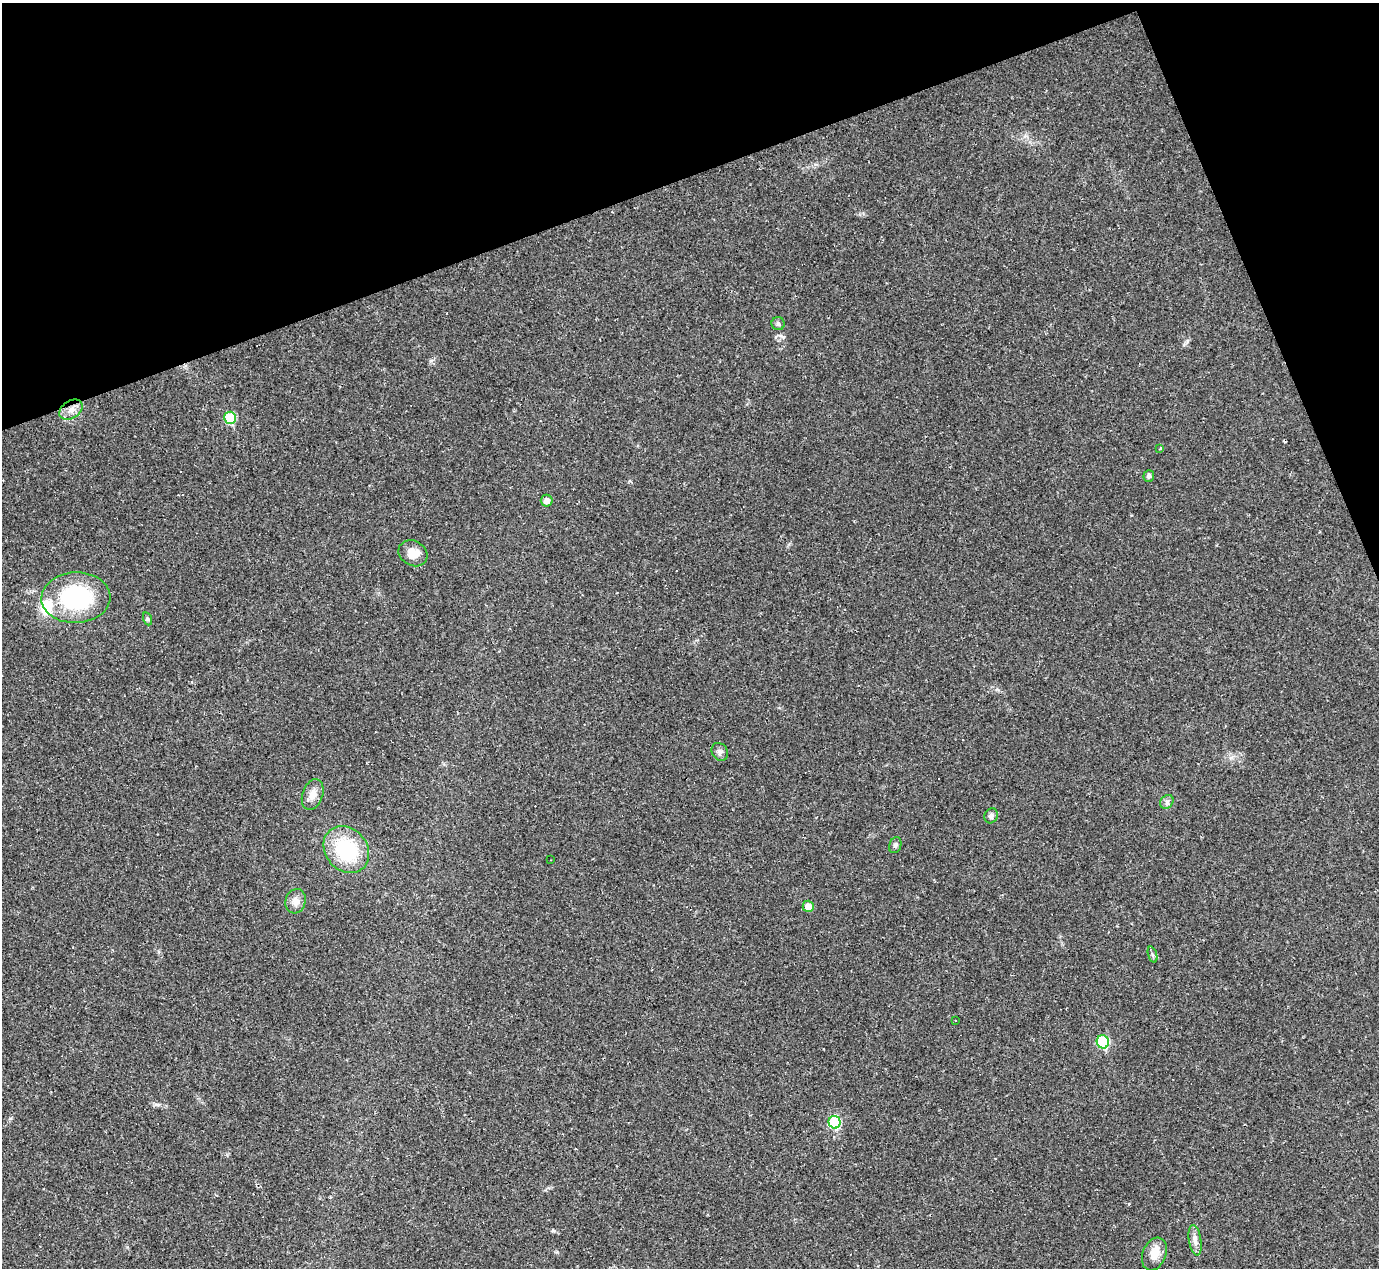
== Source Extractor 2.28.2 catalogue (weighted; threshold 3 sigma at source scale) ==
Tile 3 of 4 x 4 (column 3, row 1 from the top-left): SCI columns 2755-4131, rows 4076-5341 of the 5525 x 5503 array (HDU 1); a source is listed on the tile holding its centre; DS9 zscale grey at full resolution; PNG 1381 x 1270 px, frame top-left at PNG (2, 3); each listed source drawn as its Kron ellipse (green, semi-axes under 4 px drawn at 4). Shown black and unused: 18% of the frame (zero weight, under 2 of 3 exposures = <1% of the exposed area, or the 3 px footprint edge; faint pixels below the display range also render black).
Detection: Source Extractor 2.28.2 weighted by HDU 2 'WHT'; one run over the whole footprint, this tile lists its part. Background 0.0926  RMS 0.0057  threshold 0.0255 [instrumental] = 3 sigma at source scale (4.5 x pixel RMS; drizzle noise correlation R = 1.50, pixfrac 1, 0.05/0.05 arcsec/px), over >= 5 px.
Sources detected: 30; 5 cosmic-ray / hot-pixel residue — neither listed nor drawn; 1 inside a brighter listed object's ellipse — not listed separately; the other 24 listed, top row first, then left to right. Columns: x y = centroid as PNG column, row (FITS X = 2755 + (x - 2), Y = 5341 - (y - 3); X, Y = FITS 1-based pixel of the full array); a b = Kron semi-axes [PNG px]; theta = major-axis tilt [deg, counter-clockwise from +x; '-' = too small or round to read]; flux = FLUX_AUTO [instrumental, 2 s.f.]
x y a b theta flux
778 324 6 6 - 1.5
71 410 13 8 33 4.8
230 418 6 6 - 23
1160 449 4 3 - 0.67
1149 476 6 5 - 1.5
547 501 6 6 - 3.8
413 553 15 12 -29 6.8
76 598 34 25 3 61
148 619 6 4 -71 0.86
720 752 9 7 -59 2
313 795 16 10 71 5
1167 802 7 6 - 1.5
991 816 8 6 66 1.8
895 845 8 6 70 1.4
346 850 25 21 -49 37
550 860 3 2 - 0.34
296 901 12 10 75 3.9
808 906 6 5 - 5.4
1152 955 8 3 -71 1.1
955 1020 2 2 - 0.42
1103 1042 6 6 - 34
835 1122 6 6 - 32
1195 1240 15 6 -81 3.2
1154 1254 17 11 68 7.2
Unlisted compact peaks at least as high as the median listed source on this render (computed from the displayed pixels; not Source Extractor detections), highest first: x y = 1187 341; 553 1231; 156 1104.